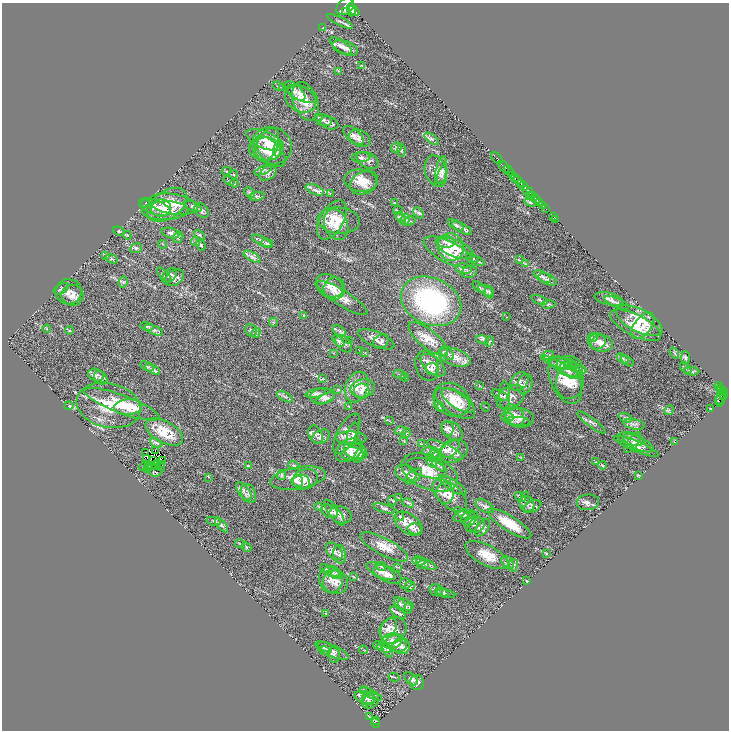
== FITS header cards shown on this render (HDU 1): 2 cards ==
NAXIS1  =                 1454
NAXIS2  =                 1456

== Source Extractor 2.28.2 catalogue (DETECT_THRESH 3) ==
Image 1454 x 1456 px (HDU 1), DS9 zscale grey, zoomed out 1/2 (1 PNG px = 2 x 2 image px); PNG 731 x 732 px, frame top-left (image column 2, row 1455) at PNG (2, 3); each listed source drawn as its Kron ellipse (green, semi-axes under 4 px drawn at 4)
Background 0.605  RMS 0.025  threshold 0.0746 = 3 sigma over >= 5 px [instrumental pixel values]
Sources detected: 389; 18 cannot appear on this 1/2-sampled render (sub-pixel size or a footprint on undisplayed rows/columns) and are neither listed nor drawn; the other 371 listed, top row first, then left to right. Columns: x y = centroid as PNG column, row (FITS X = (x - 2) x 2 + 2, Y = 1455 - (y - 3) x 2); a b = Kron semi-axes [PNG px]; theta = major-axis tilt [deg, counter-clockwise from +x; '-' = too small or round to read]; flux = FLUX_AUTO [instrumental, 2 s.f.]
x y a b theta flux
345 6 10 7 42 5600
351 10 7 2 -89 1500
345 11 2 2 - 240
354 11 6 3 -44 1700
340 21 14 3 -26 13
323 28 3 2 - 3.1
341 46 13 5 -34 27
345 48 13 7 -18 30
362 65 4 2 - 3.3
338 71 3 2 - 2.6
278 86 6 3 -29 4.9
283 88 3 2 - 2.9
295 91 12 6 -43 23
301 94 16 7 -24 37
301 99 16 12 -30 79
305 101 20 12 -69 78
319 118 4 3 - 4.1
323 120 8 5 -15 15
329 123 9 6 -20 16
353 136 13 6 -41 27
360 138 11 8 -27 27
432 139 8 4 -37 12
265 140 20 8 -22 59
267 145 18 10 67 73
272 146 20 18 -20 110
396 147 6 5 - 11
266 149 17 11 -1 76
277 150 6 4 88 12
402 150 6 4 -88 9.1
270 151 19 10 -44 75
361 157 9 5 3 15
497 158 7 1 -46 100
368 160 12 7 -26 24
504 167 6 3 -52 1400
263 170 9 3 24 11
226 171 5 3 - 4.3
436 171 16 11 -73 46
509 171 6 2 -47 1400
441 172 15 5 80 27
268 173 9 6 35 20
233 174 4 3 - 5.2
442 174 9 4 74 17
513 176 3 2 - 290
514 178 3 2 - 270
517 180 3 2 - 540
229 181 6 3 -35 6.2
361 181 16 11 -6 71
234 183 4 3 - 5.6
364 183 15 11 29 61
521 183 4 2 - 340
523 186 5 3 - 760
315 190 10 4 -24 19
528 191 6 2 -50 2200
250 192 6 4 -42 9.8
330 193 2 2 - 2.4
257 196 8 4 7 12
529 196 2 1 - 130
533 196 2 1 - 280
535 199 6 2 -39 1000
530 202 6 3 -18 6.3
146 203 2 2 - 2.7
394 203 4 2 - 2.2
540 203 2 1 - 230
173 204 25 10 -8 89
167 205 22 13 34 130
543 205 4 2 - 190
193 206 9 4 -23 11
155 207 16 7 -20 40
161 208 10 8 12 46
546 209 4 1 - 92
165 211 23 9 2 73
202 211 8 6 -46 14
398 211 5 2 - 4
419 213 6 4 -45 9
400 217 6 4 -54 8.6
554 217 3 1 - 18
556 219 2 1 - 5.7
332 220 21 12 60 94
405 220 6 4 61 11
339 221 21 13 -5 92
409 221 6 4 18 7.4
336 224 16 11 -70 76
456 225 8 4 -30 11
462 228 11 4 -28 17
118 231 6 4 -19 7.9
170 233 9 5 -16 15
127 235 4 3 - 4.1
200 235 6 3 -47 4.8
178 237 6 5 - 9.9
262 241 10 3 -26 14
196 242 4 2 - 5.3
445 242 9 6 -5 21
162 244 4 1 - 2.2
267 244 6 4 -9 9.4
201 245 6 3 -66 6.2
451 247 14 13 - 99
136 248 6 4 22 9.7
455 248 20 8 -22 81
448 252 27 11 -27 120
106 256 4 3 - 4.8
252 257 9 4 -29 17
472 258 7 2 -22 5.6
112 259 6 3 -23 7.3
519 260 3 2 - 3.5
478 261 7 3 -25 7.4
525 263 4 3 - 4.7
464 269 8 5 -11 14
469 272 8 5 11 13
164 275 9 4 -48 9.2
169 276 9 6 41 17
542 277 9 5 -31 17
174 278 10 7 31 27
548 279 10 5 -24 17
123 282 6 5 - 8.8
329 286 14 11 -26 53
479 287 7 3 -35 8.2
61 289 8 5 28 9.9
334 289 11 10 - 46
486 290 8 4 -32 12
68 292 13 12 - 39
489 292 6 4 -76 6.8
73 295 11 10 - 37
342 298 29 7 -32 57
609 299 14 6 -14 24
540 300 8 4 -21 10
431 301 31 23 -23 630
616 303 13 4 -25 16
548 304 7 3 5 7.5
304 315 4 3 - 3.3
506 317 2 1 - 1.4
640 321 25 11 -27 130
273 322 4 3 - 5.1
636 325 28 10 -27 130
147 326 6 4 -14 8.1
643 326 15 8 52 49
47 329 4 3 - 5.3
70 330 4 3 - 4.3
154 330 9 4 -23 15
251 331 6 5 - 11
339 331 7 4 -32 14
256 333 5 4 - 10
593 337 5 2 - 4.3
376 339 19 7 -23 32
428 339 24 9 -39 68
350 340 3 2 - 2.2
482 340 6 4 -13 12
338 341 7 4 -47 13
381 341 8 6 34 18
597 341 8 8 - 28
489 342 5 3 - 7.3
602 343 11 8 -3 39
344 344 10 6 -47 22
360 350 3 2 - 2.4
443 352 5 4 - 6.5
333 353 3 2 - 2.1
365 353 3 2 - 1.7
447 353 8 5 -44 13
674 353 6 3 -56 6.5
549 355 5 3 - 7.1
455 357 17 8 -18 54
685 358 7 3 -87 6.4
623 359 6 4 -34 11
627 361 7 4 -37 8.4
564 363 15 5 -10 28
433 365 15 8 -40 36
147 366 7 3 -27 7.9
427 366 15 11 -74 41
570 366 13 10 -14 45
562 367 23 4 -28 34
575 367 12 3 -22 17
686 368 7 2 -45 5.6
153 369 8 4 -30 13
432 369 6 6 - 17
569 370 10 6 -41 27
692 371 7 3 -2 9.1
96 375 8 6 -20 16
400 375 7 1 -17 3.9
405 377 5 2 - 2.7
101 378 7 6 - 16
322 379 4 3 - 4.8
565 380 25 14 -65 110
519 381 10 8 50 22
570 382 17 14 82 90
525 384 10 7 70 21
479 386 3 2 - 2.7
719 386 4 2 - 200
357 387 16 11 68 62
363 388 12 9 9 45
721 388 2 1 - 220
337 389 3 2 - 2.3
362 391 8 7 - 26
721 391 2 2 - 140
724 392 2 2 - 300
316 393 10 4 12 14
724 394 3 2 - 310
500 395 9 3 -27 11
322 396 12 8 5 28
505 396 14 5 -89 21
285 397 9 3 -28 12
511 397 15 10 33 37
724 397 2 2 - 370
721 398 8 3 83 460
325 399 10 4 27 15
452 400 19 16 -32 100
458 400 19 8 -33 62
719 401 3 2 - 53
455 403 23 11 -33 83
122 404 40 9 -20 170
109 405 32 22 -14 160
69 406 4 4 - 5.8
349 406 3 2 - 2.8
439 406 6 4 -47 6.8
128 407 14 7 5 59
486 407 4 2 - 2.8
710 409 2 1 - 1.7
669 410 5 2 - 4.9
514 415 12 8 -49 44
508 417 7 3 -8 8
520 418 14 9 -7 49
625 418 7 3 -20 8.8
389 421 3 2 - 3.6
517 421 12 4 -4 22
591 422 17 4 -37 18
634 424 11 5 -12 24
447 429 7 6 - 18
401 431 6 3 -1 7.1
452 431 12 8 -40 31
164 432 21 10 -29 120
406 433 6 3 46 6.4
316 434 9 6 -63 19
347 434 22 9 62 55
353 434 12 5 76 26
321 437 9 6 29 17
351 438 15 6 -2 32
631 439 14 6 -14 26
404 441 3 2 - 3.2
674 442 3 2 - 2.8
156 443 7 4 -24 12
633 443 12 5 55 24
638 443 17 6 -26 41
421 444 3 2 - 3.1
636 446 24 5 -22 39
449 449 12 7 40 35
349 450 15 10 34 54
445 450 19 6 -26 46
155 451 3 1 - 0.82
356 451 12 7 -21 37
429 451 7 4 9 11
454 452 14 10 27 47
146 453 2 1 - 2.6
352 454 11 6 1 30
434 454 6 4 51 11
360 455 9 4 62 12
521 457 3 2 - 1.9
147 458 3 1 - 2
154 460 2 1 - 2.1
162 461 2 1 - 0.58
432 462 6 3 -47 9
596 462 4 3 - 3.7
158 463 2 1 - 1.7
149 465 2 1 - 1.5
151 465 2 1 - 0.85
156 465 2 1 - 1.7
162 465 2 1 - 1.8
294 465 6 3 -18 5.7
438 465 8 4 -45 14
603 465 4 4 - 5.1
248 466 3 3 - 2.7
143 467 5 3 - 3.8
161 467 4 2 - 1.9
147 468 3 2 - 4.6
427 468 21 9 -14 53
155 472 7 3 -5 4.7
430 472 30 17 -22 120
406 473 11 8 -19 28
281 475 5 4 - 7.9
639 475 3 2 - 3.6
413 476 10 5 41 18
208 477 3 2 - 2.7
298 478 28 11 9 85
305 479 13 10 18 44
297 481 6 5 - 14
301 482 8 7 - 24
452 485 16 5 -33 26
244 491 11 5 -52 20
249 493 10 7 -65 21
445 493 11 8 -85 34
450 495 21 11 -42 58
520 497 6 3 -31 7.2
399 498 3 3 - 3.3
524 499 8 3 73 7.8
392 501 4 2 - 3.2
588 502 11 8 5 23
408 503 6 3 -27 7.2
527 504 8 7 - 21
485 506 10 5 -28 15
319 507 4 2 - 3.7
532 507 10 5 26 21
384 508 11 4 -16 13
329 511 9 6 -28 19
334 513 16 5 -53 24
462 513 9 3 -33 11
341 515 11 8 -18 25
464 516 11 5 16 17
400 517 4 3 - 5.5
469 519 7 7 - 16
214 521 7 4 -10 9.6
472 522 10 7 77 17
408 524 16 9 -36 61
510 524 25 7 -32 120
222 525 9 4 -50 13
477 525 8 7 - 18
482 528 10 5 52 21
415 529 7 5 4 13
240 543 5 3 - 6.1
246 547 5 3 - 6.3
384 547 26 8 -28 67
334 551 10 6 -48 21
546 553 4 3 - 3.4
340 554 9 6 -82 19
487 555 23 10 -27 90
419 561 7 4 -11 14
508 562 7 5 -51 13
423 564 6 4 24 9.3
426 564 11 4 -24 17
513 565 6 4 89 10
381 566 5 3 - 5.8
398 567 3 2 - 2.7
325 568 5 3 - 4.7
381 571 15 6 -25 33
332 572 8 4 -17 15
388 574 15 7 -24 36
335 575 5 3 - 6.8
354 577 3 2 - 2.6
331 579 13 11 -83 50
527 581 3 2 - 5.4
335 582 12 12 - 46
405 583 6 5 - 9.7
410 586 5 5 - 9.8
436 590 7 6 - 13
442 592 7 4 -21 11
446 594 9 3 -12 8.2
400 603 7 4 -49 12
405 606 8 5 -50 16
409 607 4 3 - 5.6
326 613 3 2 - 2.8
398 613 9 4 -34 13
388 628 11 7 54 35
393 630 14 12 51 54
392 641 10 7 11 33
396 643 10 8 -16 44
378 646 4 3 - 4.8
401 646 9 8 - 27
325 647 7 4 -21 11
384 648 7 3 -17 9.8
363 650 4 2 - 4
387 650 8 4 -69 9.7
324 651 6 4 -17 12
332 651 18 6 -24 29
334 655 8 6 -79 13
394 677 5 2 - 4.5
411 679 8 5 -39 12
417 682 8 7 - 22
365 691 6 3 -19 7.7
371 694 12 3 -26 16
365 697 10 6 -16 28
369 699 7 6 - 18
371 701 9 6 41 20
370 717 3 2 - 1.6
375 721 3 1 - 120
375 723 5 2 - 110
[18 sub-pixel or undisplayed-footprint detections neither listed nor drawn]